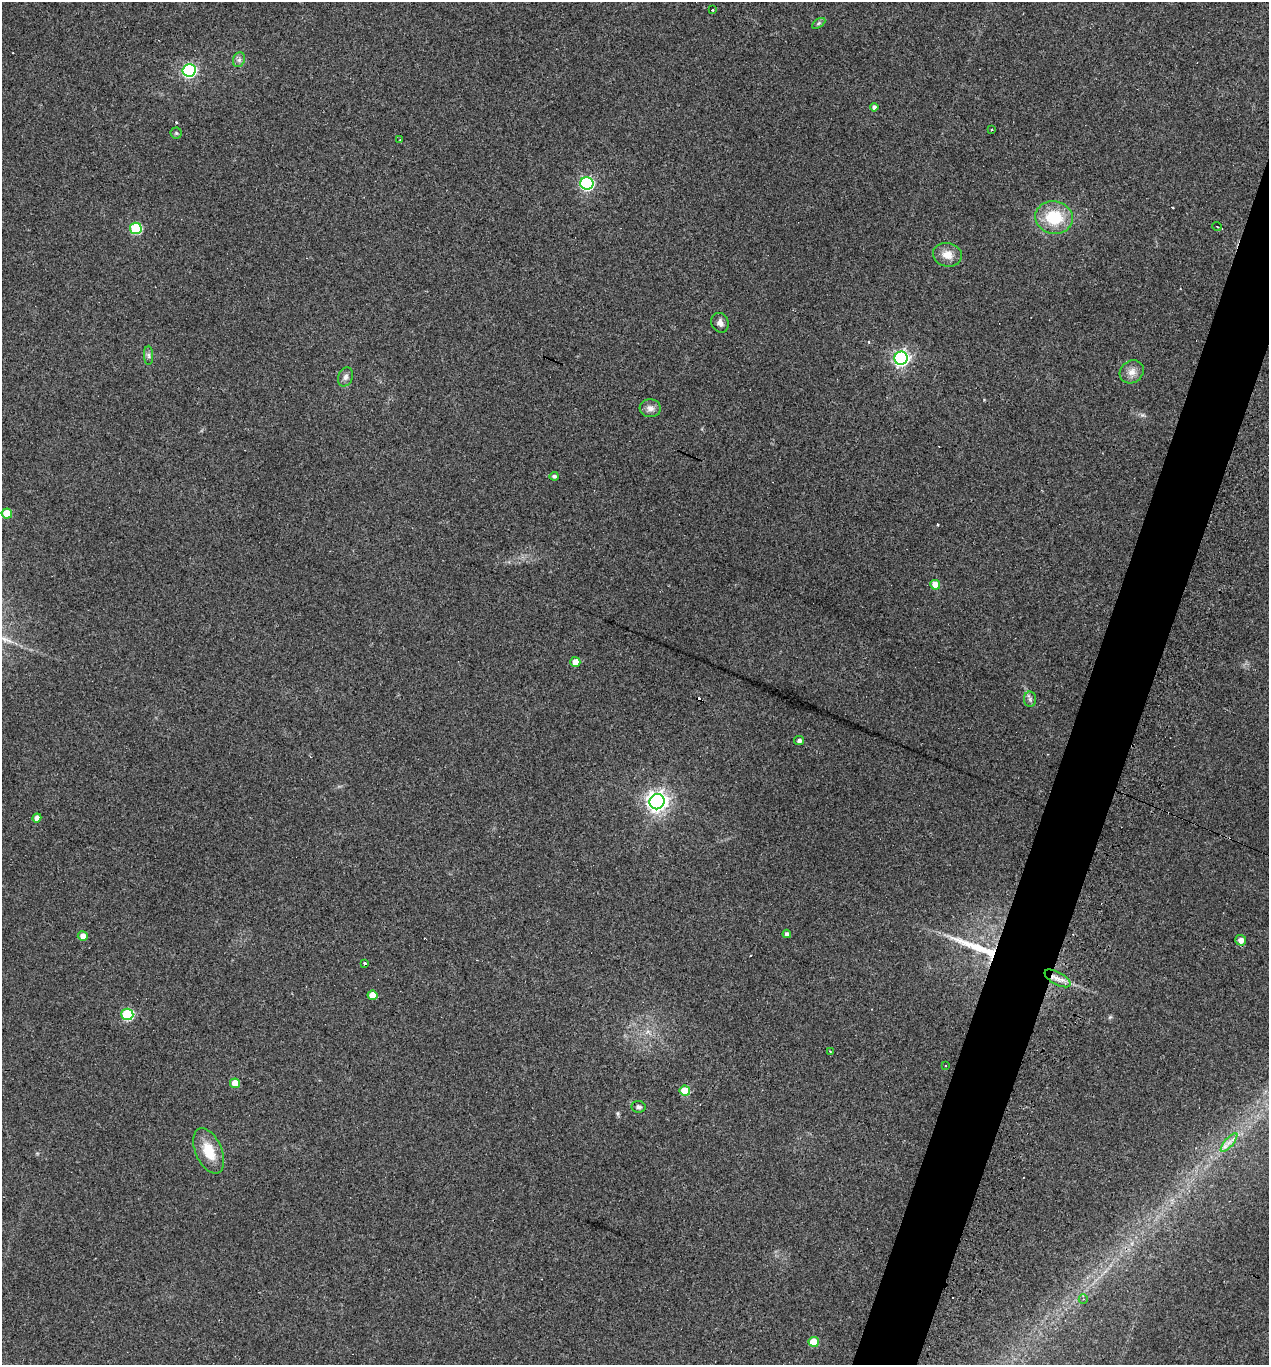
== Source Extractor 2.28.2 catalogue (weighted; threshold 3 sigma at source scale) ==
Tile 10 of 4 x 4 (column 2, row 3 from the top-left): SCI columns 1401-2667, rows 1381-2743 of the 5526 x 5510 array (HDU 1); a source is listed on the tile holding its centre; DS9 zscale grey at full resolution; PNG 1271 x 1367 px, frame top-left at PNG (2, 2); each listed source drawn as its Kron ellipse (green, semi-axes under 4 px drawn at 4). Shown black and unused: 4% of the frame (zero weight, under 3 of 4 exposures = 4% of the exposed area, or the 3 px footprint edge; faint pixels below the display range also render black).
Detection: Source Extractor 2.28.2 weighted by HDU 2 'WHT'; one run over the whole footprint, this tile lists its part. Background 0.0797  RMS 0.0055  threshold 0.0248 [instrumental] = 3 sigma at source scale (4.5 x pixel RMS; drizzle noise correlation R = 1.50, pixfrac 1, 0.05/0.05 arcsec/px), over >= 5 px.
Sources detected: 54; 10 cosmic-ray / hot-pixel residue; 1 long thin detection or spike segment (spike, bleed or trail) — neither listed nor drawn; the other 43 listed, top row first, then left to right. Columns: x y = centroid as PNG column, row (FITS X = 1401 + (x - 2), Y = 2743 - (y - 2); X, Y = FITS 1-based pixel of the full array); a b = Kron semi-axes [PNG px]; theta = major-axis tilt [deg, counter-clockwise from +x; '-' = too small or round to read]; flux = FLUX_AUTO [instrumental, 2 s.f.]
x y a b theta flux
713 10 3 3 - 1.2
819 23 7 4 32 0.86
239 60 7 6 - 1.6
189 70 6 6 - 100
874 107 4 4 - 1.5
991 130 3 2 - 0.47
176 133 5 5 - 0.84
400 140 3 3 - 0.66
587 183 6 6 - 90
1054 217 19 16 -9 21
1217 226 5 3 - 0.7
136 228 6 5 - 39
947 255 15 11 -14 5.6
720 323 10 8 -65 2.4
149 355 9 4 -89 1.4
901 358 6 6 - 170
1132 372 12 11 - 4.1
345 377 9 7 67 2.1
650 408 10 9 - 2.9
554 476 4 4 - 1.3
7 513 5 5 - 11
935 585 5 5 - 8
575 662 5 5 - 5.1
1030 699 8 6 -90 1.3
799 741 5 4 - 1.8
657 802 8 7 - 340
37 818 4 4 - 2.6
787 934 4 4 - 1.7
83 936 5 5 - 4
1241 940 5 5 - 3.3
365 963 3 2 - 0.88
1058 978 14 6 -29 3.9
372 995 5 4 - 6.6
127 1014 6 5 - 41
830 1051 3 2 - 0.44
946 1066 2 2 - 0.43
235 1083 5 5 - 8.8
685 1091 5 5 - 12
639 1107 7 5 -8 1.3
1229 1143 12 3 50 2.2
209 1151 24 13 -67 12
1083 1299 5 4 - 0.81
814 1342 5 5 - 13